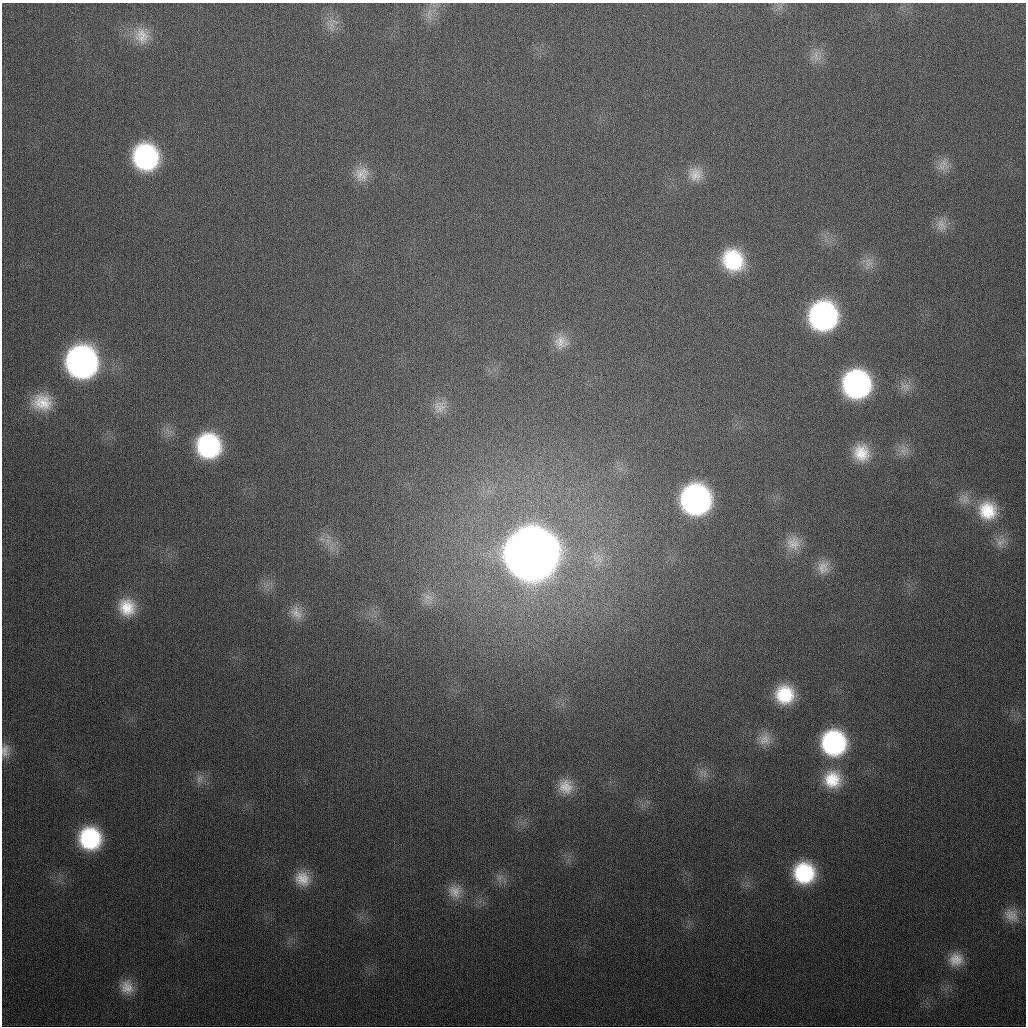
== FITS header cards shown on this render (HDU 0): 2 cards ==
NAXIS1  =                 1024
NAXIS2  =                 1024

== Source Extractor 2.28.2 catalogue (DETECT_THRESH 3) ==
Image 1024 x 1024 px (HDU 0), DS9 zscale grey, 1 PNG px = 1 image px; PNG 1028 x 1028 px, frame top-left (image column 1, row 1024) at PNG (2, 3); no overlay
Background 334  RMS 13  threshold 38.3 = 3 sigma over >= 5 px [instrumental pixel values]
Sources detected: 47; all 47 listed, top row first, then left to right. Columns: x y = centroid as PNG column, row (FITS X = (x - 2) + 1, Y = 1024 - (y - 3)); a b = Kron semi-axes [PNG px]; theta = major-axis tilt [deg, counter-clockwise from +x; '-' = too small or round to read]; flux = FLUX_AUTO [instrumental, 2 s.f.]
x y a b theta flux
429 13 10 3 69 2.9e+03
331 26 20 8 86 9.4e+03
142 36 24 21 -72 2.0e+04
816 56 19 12 -65 1.0e+04
145 157 22 20 -68 1.5e+05
942 167 18 12 -7 9.5e+03
362 174 21 19 64 1.6e+04
695 174 19 18 - 1.4e+04
941 225 18 13 -81 9.7e+03
733 260 23 20 -55 6.2e+04
869 264 12 8 22 6.7e+03
823 316 22 21 - 2.4e+05
561 342 19 18 - 1.4e+04
81 362 23 21 -76 4.2e+05
856 384 21 21 - 2.3e+05
905 386 17 11 -29 8.2e+03
42 402 26 21 -3 2.8e+04
440 407 18 17 - 1.2e+04
208 446 21 20 - 1.2e+05
904 450 16 12 56 8.9e+03
861 453 21 19 -73 2.4e+04
696 499 22 21 - 3.1e+05
964 499 15 14 - 1.0e+04
988 511 24 23 - 3.5e+04
328 541 10 6 83 5.1e+03
1001 542 18 10 39 8.6e+03
793 543 20 19 - 1.5e+04
531 554 25 24 - 6.4e+06
823 567 19 16 76 1.3e+04
428 598 16 13 12 1.0e+04
127 607 22 20 -56 2.7e+04
296 613 22 15 -53 1.3e+04
785 695 19 19 - 4.1e+04
765 739 18 17 - 1.2e+04
834 743 22 21 - 1.3e+05
5 751 18 11 89 8.6e+03
199 779 13 8 71 5.5e+03
832 779 24 23 - 3.4e+04
566 787 20 18 -76 1.6e+04
90 838 20 19 - 8.6e+04
804 873 19 19 - 6.9e+04
500 878 10 7 55 4.7e+03
302 879 21 18 -40 1.9e+04
455 891 19 18 - 1.3e+04
1011 915 21 16 -38 1.3e+04
956 959 19 18 - 1.7e+04
127 987 20 17 -65 1.5e+04
At the frame edge (FLAGS 8, measured only in part): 1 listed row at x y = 5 751